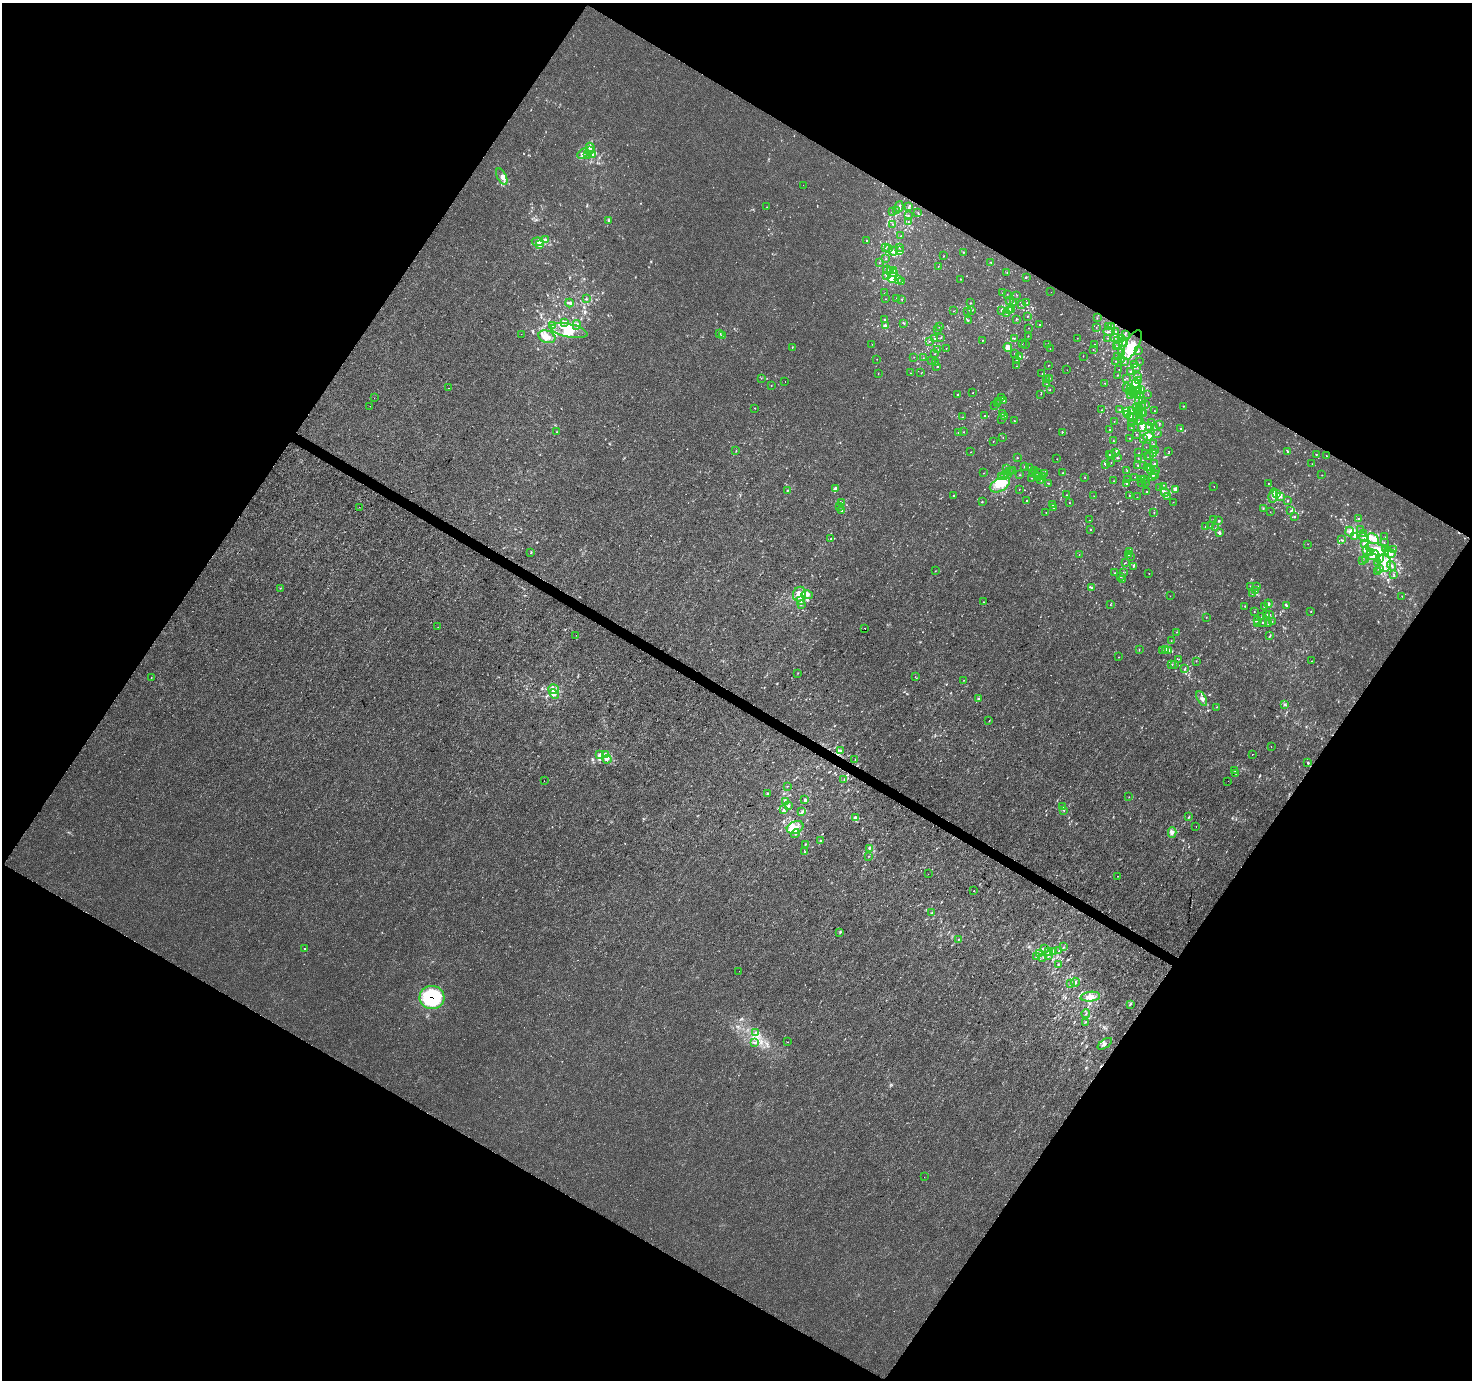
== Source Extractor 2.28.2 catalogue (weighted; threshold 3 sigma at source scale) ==
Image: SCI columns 11-5890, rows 260-5768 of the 5893 x 5961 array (HDU 1 of 3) = the unmasked area's bounding box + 8 px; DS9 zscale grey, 4 x 4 block average (1 PNG px = mean of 4 x 4 image px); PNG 1474 x 1382 px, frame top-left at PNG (2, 3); each listed source drawn as its Kron ellipse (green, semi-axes under 4 px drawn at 4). Shown black and unused: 48% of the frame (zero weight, under 3 of 4 exposures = <1% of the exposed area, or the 3 px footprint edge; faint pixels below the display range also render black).
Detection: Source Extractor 2.28.2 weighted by HDU 2 'WHT'. Background 1.24e-04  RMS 0.0015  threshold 0.00653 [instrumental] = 3 sigma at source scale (4.5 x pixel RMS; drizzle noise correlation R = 1.50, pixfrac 1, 0.0396/0.0396 arcsec/px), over >= 5 px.
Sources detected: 734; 2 too faint to see at this stretch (4 x 4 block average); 3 inside a brighter object's white glare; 11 cosmic-ray / hot-pixel residue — neither listed nor drawn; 40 coinciding with a brighter row at this scale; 78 inside a brighter listed object's ellipse — not listed separately; of the other 600, all 500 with FLUX_AUTO >= 0.197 (the completeness limit of this list) listed and drawn (100 fainter detections not listed), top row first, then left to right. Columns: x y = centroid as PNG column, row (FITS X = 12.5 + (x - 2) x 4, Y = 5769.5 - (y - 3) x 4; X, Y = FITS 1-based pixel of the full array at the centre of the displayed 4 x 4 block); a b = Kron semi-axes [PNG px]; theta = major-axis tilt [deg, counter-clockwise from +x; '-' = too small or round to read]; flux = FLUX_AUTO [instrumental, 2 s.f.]
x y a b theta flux
590 147 4 3 - 1.7
590 150 3 2 - 1.1
583 154 6 2 42 2.3
587 155 3 2 - 0.92
592 155 4 2 - 1.2
502 177 9 4 -63 4.5
803 185 2 2 - 0.51
767 207 2 2 - 0.32
899 207 5 2 - 2
909 207 3 2 - 0.77
896 210 3 2 - 0.74
892 211 3 2 - 0.23
918 213 2 2 - 0.59
908 215 3 2 - 0.83
609 221 2 2 - 0.61
908 221 2 2 - 0.22
893 224 2 2 - 0.24
901 236 2 2 - 0.41
545 240 4 3 - 2.1
866 241 2 2 - 0.35
538 242 6 3 -8 2.5
539 245 4 3 - 1.8
899 247 2 2 - 0.21
886 248 2 2 - 0.24
889 248 2 2 - 0.42
893 251 4 3 - 2.1
899 251 4 2 - 2.7
963 252 2 2 - 0.55
944 256 2 2 - 0.29
886 259 2 2 - 0.49
990 262 2 2 - 0.38
879 263 2 2 - 0.27
938 266 2 2 - 0.32
887 270 4 2 - 0.74
894 270 3 2 - 1.3
891 271 3 2 - 0.97
894 273 4 2 - 1.2
1007 273 2 2 - 0.31
887 275 3 3 - 2.1
1026 277 2 2 - 0.4
892 278 5 4 - 12
961 279 2 2 - 0.35
898 280 3 2 - 0.84
902 281 2 2 - 0.56
1051 292 2 2 - 0.29
884 293 2 2 - 0.25
1002 293 2 2 - 0.22
1007 294 2 2 - 0.23
1017 295 2 2 - 0.2
897 298 2 2 - 0.29
586 299 2 2 - 0.42
886 299 2 2 - 0.23
902 299 2 2 - 0.45
1009 300 2 2 - 0.76
1027 302 2 2 - 0.45
569 303 4 3 - 1.3
970 303 2 2 - 0.58
1013 303 2 2 - 0.5
1021 304 2 2 - 0.23
972 310 2 2 - 0.26
1002 310 3 2 - 0.72
1011 310 2 2 - 0.66
953 311 2 2 - 0.25
967 311 2 2 - 0.23
1009 311 3 2 - 3.5
1006 314 2 2 - 0.38
1027 316 2 2 - 0.39
1097 318 2 2 - 0.34
1016 319 3 2 - 0.68
885 320 2 2 - 0.53
968 320 2 2 - 0.56
565 323 2 2 - 0.57
904 324 2 2 - 0.39
552 325 3 2 - 0.63
577 325 5 3 - 1.8
1040 325 2 2 - 0.38
885 326 4 2 - 1.6
1109 326 2 2 - 0.47
939 327 2 2 - 0.44
1096 327 2 2 - 0.21
1111 327 2 2 - 0.58
1029 328 2 2 - 0.32
937 329 2 2 - 0.24
569 331 18 6 -12 14
1109 332 6 2 -16 1.1
1116 332 2 2 - 0.29
521 334 2 2 - 0.24
719 334 2 2 - 0.46
722 335 2 2 - 0.45
1125 335 2 2 - 0.28
1028 336 2 2 - 0.42
547 337 9 6 -20 7.5
941 337 2 2 - 0.38
935 338 2 2 - 0.47
1015 338 2 2 - 0.45
1077 338 2 2 - 0.21
1108 338 2 2 - 0.2
1114 338 2 2 - 0.68
1122 339 2 2 - 0.41
983 340 2 2 - 0.39
929 341 3 2 - 0.36
1118 341 3 2 - 2.1
1123 343 4 2 - 1.4
872 344 2 2 - 0.2
1022 344 2 2 - 0.2
1025 344 2 2 - 0.22
1048 344 2 2 - 0.61
1094 344 2 2 - 0.23
1119 344 2 2 - 0.37
1132 345 16 7 61 16
1117 346 2 2 - 0.35
792 347 2 2 - 0.48
1008 347 4 3 - 9.1
946 348 2 2 - 0.24
938 349 2 2 - 0.25
1050 349 2 2 - 0.25
1093 350 2 2 - 0.39
1138 351 2 2 - 0.7
1014 353 2 2 - 0.33
1121 353 2 2 - 0.25
935 354 2 2 - 0.27
1020 356 4 2 - 1.6
1083 356 2 2 - 0.27
1117 356 2 2 - 0.27
914 357 2 2 - 0.35
923 358 2 2 - 0.41
877 359 2 2 - 0.31
1121 359 2 2 - 0.45
931 360 2 2 - 0.22
1017 361 3 2 - 0.93
1116 361 2 2 - 0.58
936 362 2 2 - 0.22
1125 362 2 2 - 0.68
1139 362 2 2 - 0.2
1048 365 2 2 - 0.35
1134 365 2 2 - 0.93
937 366 2 2 - 0.67
1017 366 2 2 - 0.31
1136 367 2 2 - 0.52
1119 369 2 2 - 0.2
1067 370 2 2 - 0.21
1131 371 2 2 - 1
911 373 2 2 - 0.22
921 373 2 2 - 0.36
878 374 2 2 - 0.21
1042 374 2 2 - 0.47
1118 375 2 2 - 0.44
1138 376 2 2 - 0.43
761 378 2 2 - 0.21
1049 378 2 2 - 0.62
1126 378 2 2 - 0.23
1047 380 2 2 - 0.41
1138 381 3 2 - 1.4
785 382 2 2 - 0.45
1105 383 2 2 - 0.2
1046 384 2 2 - 0.49
771 385 2 2 - 0.26
1136 386 7 4 -86 21
449 388 2 2 - 0.56
1126 388 2 2 - 0.29
1050 389 2 2 - 0.46
1130 389 2 2 - 1.4
1141 390 2 2 - 1.8
1129 391 2 2 - 0.89
1132 391 5 2 - 2
1139 391 2 2 - 0.74
973 393 2 2 - 0.42
1041 394 2 2 - 0.37
1133 394 3 2 - 1.2
958 395 2 2 - 2
1140 395 2 2 - 0.46
1148 395 2 2 - 0.21
1131 396 2 2 - 0.51
1137 396 3 2 - 1
374 398 2 2 - 0.41
1001 398 2 2 - 0.37
1004 401 2 2 - 0.47
1139 401 4 2 - 1.5
1142 401 2 2 - 0.35
999 402 2 2 - 0.24
998 404 2 2 - 0.26
1146 404 2 2 - 0.48
1142 405 2 2 - 0.48
370 406 2 2 - 0.38
995 406 2 2 - 0.38
1183 406 2 2 - 0.53
1137 407 2 2 - 0.74
755 408 2 2 - 0.35
1140 408 2 2 - 0.42
1101 410 2 2 - 0.22
1120 410 2 2 - 0.64
1132 410 2 2 - 0.48
1126 411 3 2 - 8
1155 411 2 2 - 0.25
1142 412 2 2 - 1.5
1143 413 3 2 - 0.67
1002 414 2 2 - 0.41
1139 414 2 2 - 0.28
1127 415 4 2 - 2
984 416 2 2 - 0.55
1005 416 2 2 - 0.46
1131 416 2 2 - 0.61
963 417 2 2 - 0.32
1133 417 2 2 - 1
1001 419 2 2 - 0.2
1014 421 2 2 - 0.74
1114 421 2 2 - 0.39
1138 422 2 2 - 0.51
1141 422 3 2 - 1
1152 423 2 2 - 0.26
1132 424 2 2 - 0.2
1159 425 2 2 - 0.42
1149 426 2 2 - 0.67
1142 427 5 4 - 3.5
1155 427 2 2 - 0.21
1131 428 2 2 - 0.23
1181 428 2 2 - 0.42
1110 430 2 2 - 0.43
556 432 2 2 - 0.28
959 432 2 2 - 1.2
964 432 2 2 - 0.34
1062 432 2 2 - 0.98
1136 434 2 2 - 0.46
1157 434 2 2 - 0.27
1148 436 5 3 - 4.6
1003 437 2 2 - 0.24
1129 438 2 2 - 0.2
1143 438 2 2 - 0.57
993 441 2 2 - 0.3
1113 441 2 2 - 0.59
1153 444 2 2 - 0.25
1146 447 2 2 - 0.21
736 451 2 2 - 0.44
1156 451 2 2 - 0.25
1169 451 2 2 - 1.1
970 452 2 2 - 0.25
1116 452 3 2 - 0.86
1288 452 3 2 - 1
1139 453 2 2 - 0.25
1154 453 4 2 - 4.5
1316 454 2 2 - 0.31
1109 455 2 2 - 0.49
1112 455 2 2 - 0.79
1150 456 2 2 - 0.24
1327 456 2 2 - 0.33
1148 457 2 2 - 0.3
1017 458 2 2 - 0.87
1117 458 2 2 - 0.86
1138 458 2 2 - 0.27
1057 459 2 2 - 0.26
1111 462 2 2 - 0.35
1154 463 2 2 - 0.93
1312 464 2 2 - 0.26
1105 465 2 2 - 0.35
1138 465 2 2 - 0.52
1024 466 2 2 - 0.95
1144 466 2 2 - 0.21
1029 467 2 2 - 0.29
1006 468 2 2 - 0.25
1148 468 2 2 - 0.49
1151 469 2 2 - 0.66
1034 470 2 2 - 0.62
1013 471 2 2 - 0.41
1127 471 2 2 - 0.5
1156 471 2 2 - 0.38
1009 472 2 2 - 1.2
984 473 2 2 - 0.29
1032 473 2 2 - 0.23
1037 473 2 2 - 0.47
1063 473 2 2 - 0.4
1044 474 2 2 - 0.36
1007 475 2 2 - 0.23
1020 475 2 2 - 0.25
1155 475 4 3 - 2.6
1322 475 2 2 - 0.24
1001 476 2 2 - 0.85
1004 476 2 2 - 0.49
1038 476 2 2 - 0.81
1042 476 3 2 - 1.8
1085 477 2 2 - 0.59
1135 477 2 2 - 0.32
1153 477 3 2 - 0.43
1032 478 2 2 - 0.35
1128 479 2 2 - 0.35
1142 479 2 2 - 0.21
1041 480 2 2 - 0.43
1144 480 2 2 - 0.26
1114 481 2 2 - 0.24
1142 482 2 2 - 0.2
1049 483 2 2 - 0.2
1127 483 3 2 - 1.2
1145 483 2 2 - 0.3
1268 484 2 2 - 0.25
1000 485 11 6 28 15
1214 486 2 2 - 0.25
1163 487 2 2 - 0.26
836 488 3 3 - 1.4
1159 488 2 2 - 0.46
1019 489 2 2 - 0.29
1176 489 3 2 - 1.1
787 490 2 2 - 0.55
1147 491 2 2 - 0.41
1165 492 4 3 - 2.4
1277 494 4 3 - 3.2
1066 495 2 2 - 0.5
1129 495 2 2 - 0.29
953 496 2 2 - 0.49
1094 496 2 2 - 0.2
1167 496 2 2 - 0.29
1273 496 7 3 82 3.9
1281 496 4 2 - 1.3
1137 497 2 2 - 0.21
1026 500 2 2 - 0.54
1287 501 2 2 - 0.35
982 502 2 2 - 0.77
1173 502 2 2 - 0.3
842 503 2 2 - 0.35
1069 503 2 2 - 0.42
1052 505 2 2 - 0.21
840 506 2 2 - 0.53
359 507 2 2 - 0.44
1053 508 2 2 - 0.29
1263 508 2 2 - 0.62
841 511 2 2 - 0.69
1291 511 4 2 - 0.79
1270 512 2 2 - 0.26
1046 513 2 2 - 0.22
1154 513 2 2 - 0.34
1294 516 2 2 - 0.77
1359 519 2 2 - 0.61
1089 520 2 2 - 0.2
1213 520 2 2 - 0.24
1219 521 2 2 - 1
1205 526 2 2 - 0.37
1211 526 2 2 - 0.33
1215 528 2 2 - 0.52
1091 529 2 2 - 0.56
1360 530 2 2 - 0.69
1350 532 5 4 - 2.8
1220 533 3 2 - 1.5
1364 534 2 2 - 0.63
1355 537 3 3 - 1.8
1385 537 2 2 - 0.29
1364 538 5 3 - 2.2
831 539 2 2 - 0.29
1373 539 6 4 -29 5.3
1342 540 2 2 - 0.42
1364 543 3 3 - 1.3
1384 543 2 2 - 0.24
1308 544 2 2 - 0.22
1386 548 3 2 - 0.97
1377 549 12 5 -20 9
1393 550 4 2 - 1.2
1130 551 4 4 - 1.9
1366 551 2 2 - 0.68
531 552 2 2 - 0.4
1371 553 2 2 - 0.49
1390 553 6 4 -31 5.1
1079 555 2 2 - 0.34
1129 555 2 2 - 0.21
1373 555 6 3 31 3.8
1130 556 2 2 - 0.2
1379 558 4 2 - 1.5
1366 559 3 2 - 0.88
1362 561 2 2 - 0.32
1125 562 2 2 - 0.2
1378 563 3 2 - 0.64
1385 563 9 6 -86 10
1133 566 3 2 - 0.8
1392 566 5 2 - 1.3
1379 569 4 2 - 1.5
935 571 2 2 - 0.32
1123 572 2 2 - 0.22
1378 572 2 2 - 0.71
1115 573 2 2 - 0.43
1149 573 2 2 - 0.33
1394 575 4 2 - 0.63
1121 577 2 2 - 0.7
1122 580 2 2 - 0.22
1250 586 2 2 - 0.23
1256 586 2 2 - 0.51
280 588 2 2 - 0.22
1092 588 3 2 - 1
1256 590 3 2 - 1.5
1252 593 2 2 - 0.44
800 594 7 6 - 8.1
807 595 6 4 -12 3.3
1170 596 2 2 - 0.22
1402 596 2 2 - 0.23
801 601 4 3 - 1.5
983 602 2 2 - 0.31
801 604 2 2 - 0.46
1268 604 4 2 - 1.1
1110 605 2 2 - 0.29
1286 605 3 2 - 0.68
1245 606 3 2 - 0.41
1264 606 2 2 - 0.36
1311 611 2 2 - 0.39
1254 612 2 2 - 0.45
1267 615 2 2 - 0.64
1270 615 2 2 - 0.27
1262 616 2 2 - 0.25
1206 617 2 2 - 0.26
1257 620 3 2 - 0.89
1272 622 2 2 - 0.38
1262 623 2 2 - 0.3
1268 623 2 2 - 0.39
1258 624 2 2 - 0.2
438 627 2 2 - 0.27
865 628 2 2 - 1.1
1176 632 2 2 - 0.35
576 635 2 2 - 0.26
1270 635 3 2 - 0.6
1171 641 2 2 - 0.29
1139 650 2 2 - 0.26
1165 650 2 2 - 0.33
1162 651 2 2 - 0.43
1168 651 3 2 - 1.3
1119 657 2 2 - 0.23
1179 659 2 2 - 0.21
1196 661 2 2 - 0.32
1311 661 2 2 - 0.51
1174 664 2 2 - 0.47
1172 665 2 2 - 0.46
1185 669 2 2 - 0.71
798 673 2 2 - 0.26
915 677 2 2 - 0.21
151 678 2 2 - 0.81
963 680 2 2 - 0.22
553 689 5 4 - 3.7
554 694 5 4 - 3.2
978 699 2 2 - 1.1
1202 699 8 3 -60 3.1
1285 704 3 2 - 0.46
1216 707 2 2 - 0.28
989 721 2 2 - 0.31
1271 746 2 2 - 0.27
840 750 3 2 - 0.66
1252 754 2 2 - 0.62
599 755 2 2 - 0.95
605 755 4 2 - 1.2
607 759 4 2 - 1.7
855 760 2 2 - 0.43
1308 763 3 2 - 0.6
1235 771 2 2 - 5.5
1236 773 2 2 - 0.31
844 780 2 2 - 0.31
544 781 2 2 - 0.98
1228 781 2 2 - 0.62
787 786 2 2 - 0.24
767 794 2 2 - 0.55
1129 797 2 2 - 0.21
804 800 3 2 - 1.2
785 802 3 2 - 0.75
788 805 3 2 - 1.1
1063 807 2 2 - 0.61
783 810 2 2 - 0.55
1064 810 3 2 - 0.65
802 812 3 2 - 0.57
856 817 3 2 - 1.4
1189 817 3 2 - 0.49
1196 826 2 2 - 0.47
795 827 9 6 23 8.6
1172 832 5 4 - 2.9
795 834 4 2 - 1
821 841 2 2 - 0.54
805 844 2 2 - 0.49
869 848 4 2 - 1
805 852 3 2 - 0.69
869 856 2 2 - 0.34
928 874 2 2 - 0.22
1117 876 2 2 - 0.42
974 891 2 2 - 0.58
932 913 3 2 - 0.55
840 932 2 2 - 0.43
958 939 2 2 - 0.3
1063 947 2 2 - 0.51
305 948 2 2 - 1.1
1045 948 2 2 - 0.39
1059 950 3 2 - 0.65
1048 952 3 2 - 1.2
1054 952 2 2 - 0.49
1040 954 4 2 - 1.5
1049 955 3 2 - 0.87
1036 957 3 2 - 0.88
1043 958 2 2 - 0.27
1058 965 2 2 - 0.4
739 971 2 2 - 0.2
1075 982 4 2 - 0.89
1070 983 2 2 - 0.48
432 997 12 11 - 73
1090 997 10 5 7 6.5
1130 1004 3 2 - 0.79
1086 1013 4 2 - 0.53
1085 1022 2 2 - 0.26
755 1032 3 2 - 0.56
787 1042 2 2 - 0.42
755 1043 3 2 - 0.48
1105 1044 8 3 34 2.2
924 1177 2 2 - 0.32
Overlapping masked pixels (flux is a lower limit): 1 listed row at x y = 432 997
Diffuse or blended objects may show on this block-average render without a row.